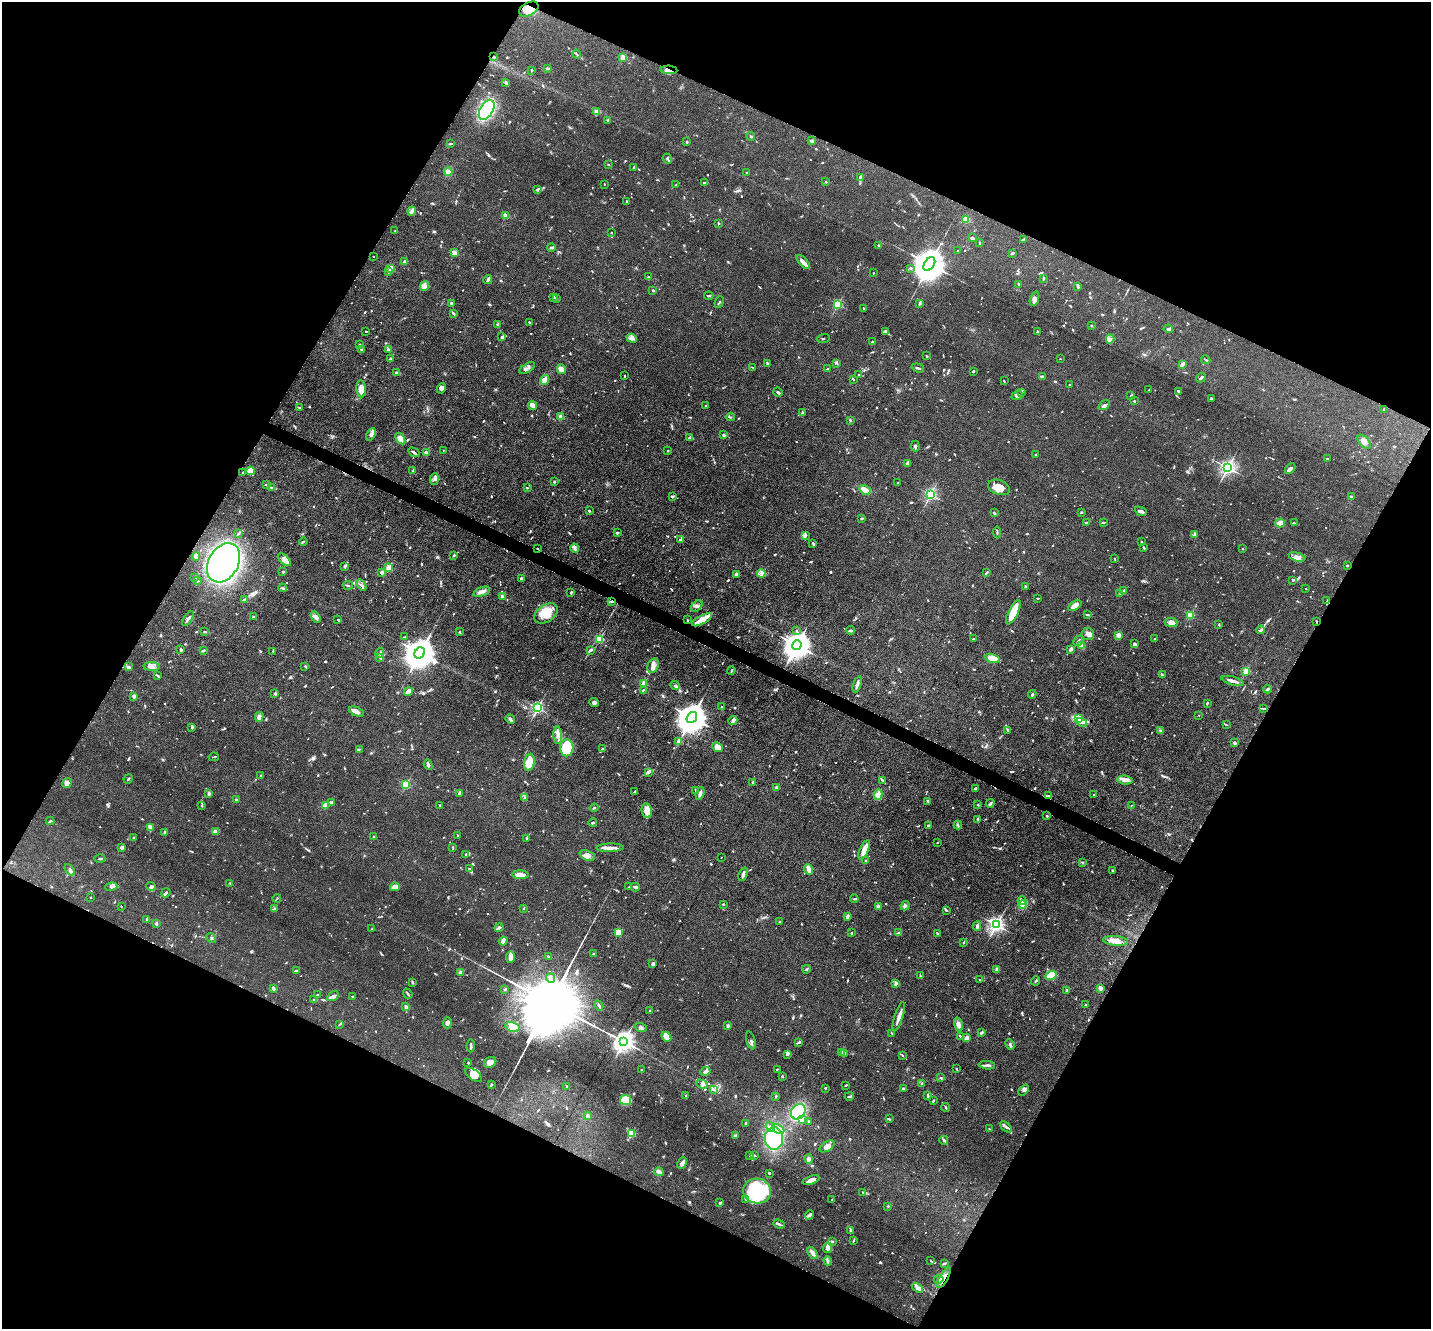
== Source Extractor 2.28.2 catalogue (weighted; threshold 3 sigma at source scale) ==
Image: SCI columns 1-5716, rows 143-5447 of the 5716 x 5726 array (HDU 1 of 3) = the unmasked area's bounding box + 8 px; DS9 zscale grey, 4 x 4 block average (1 PNG px = mean of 4 x 4 image px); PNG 1433 x 1331 px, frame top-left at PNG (2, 2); each listed source drawn as its Kron ellipse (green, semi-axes under 4 px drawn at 4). Shown black and unused: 46% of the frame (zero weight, under 3 of 6 exposures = <1% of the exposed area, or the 3 px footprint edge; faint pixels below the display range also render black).
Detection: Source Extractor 2.28.2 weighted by HDU 2 'WHT'. Background 0.0632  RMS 0.0045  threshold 0.0185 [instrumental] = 3 sigma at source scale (4.09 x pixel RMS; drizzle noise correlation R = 1.36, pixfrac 0.8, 0.05/0.05 arcsec/px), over >= 5 px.
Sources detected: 1376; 11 too faint to see at this stretch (4 x 4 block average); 3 inside a brighter object's white glare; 7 cosmic-ray / hot-pixel residue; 2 long thin detections or spike segments (spike, bleed or trail) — neither listed nor drawn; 54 coinciding with a brighter row at this scale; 88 inside a brighter listed object's ellipse — not listed separately; of the other 1211, all 500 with FLUX_AUTO >= 2.09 (the completeness limit of this list) listed and drawn (711 fainter detections not listed), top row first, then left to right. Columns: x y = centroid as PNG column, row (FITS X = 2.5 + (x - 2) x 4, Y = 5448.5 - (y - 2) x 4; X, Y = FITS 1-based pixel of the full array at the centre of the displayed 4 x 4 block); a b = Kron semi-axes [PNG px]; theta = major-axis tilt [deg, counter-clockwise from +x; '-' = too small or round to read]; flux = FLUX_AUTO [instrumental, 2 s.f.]
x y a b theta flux
529 9 10 6 28 36
577 54 4 2 - 2.4
494 57 2 2 - 9
623 57 2 2 - 97
547 69 3 2 - 5.9
531 70 2 2 - 3.8
669 70 8 3 -3 16
506 83 3 2 - 3.2
487 110 11 6 61 240
597 111 4 2 - 12
608 120 3 2 - 3.9
751 136 4 2 - 2.9
812 141 4 2 - 8.9
687 142 2 2 - 2.6
450 144 3 2 - 4
667 159 5 2 - 3.1
608 164 2 2 - 2.3
634 167 2 2 - 4.5
448 172 4 4 - 13
747 173 2 2 - 3.3
860 177 4 3 - 3.8
826 182 2 2 - 2.4
705 183 3 2 - 2.1
604 184 2 2 - 2.3
675 185 3 2 - 2.5
538 189 4 2 - 3.1
627 202 3 2 - 3
412 211 4 3 - 6.9
506 215 2 2 - 67
966 219 2 2 - 110
718 223 2 2 - 3
395 231 2 2 - 5.4
612 233 2 2 - 2.8
972 238 3 3 - 5.1
1023 240 4 2 - 3.5
979 243 2 2 - 2.9
879 246 3 3 - 4
551 247 4 3 - 5.1
958 251 2 2 - 4
454 253 2 2 - 77
1012 253 2 2 - 7.5
373 256 2 2 - 4.4
405 261 2 2 - 35
803 262 9 4 -48 12
929 264 8 5 56 9000
391 268 2 2 - 100
910 268 3 2 - 4
388 272 2 2 - 2.5
874 273 2 2 - 2.2
648 277 2 2 - 2.4
1043 278 3 2 - 3.5
488 280 4 2 - 5.6
1019 284 2 2 - 2.8
424 286 5 4 - 10
1078 287 4 2 - 3.9
653 290 2 2 - 3.6
709 296 4 2 - 2.8
554 297 3 2 - 2.3
556 298 3 2 - 2.2
1034 299 7 4 72 11
719 302 6 2 68 2.4
451 303 3 3 - 7.8
920 303 4 2 - 4.6
838 304 2 2 - 240
863 308 2 2 - 2.3
453 313 3 2 - 4.5
529 322 3 2 - 2.1
497 325 3 2 - 2.6
1091 325 2 2 - 7.7
1168 329 4 3 - 6.4
366 331 2 2 - 2.2
886 331 4 2 - 3.9
1038 332 3 2 - 3.7
502 337 4 3 - 5.5
632 338 5 4 - 7.7
824 339 6 2 5 2.3
1110 339 4 2 - 4.8
872 342 3 2 - 3.6
360 345 2 2 - 2.8
361 350 4 3 - 3.9
388 350 3 2 - 2.9
926 356 2 2 - 2.8
390 358 2 2 - 12
1060 359 2 2 - 3.4
1206 360 4 2 - 2.9
837 363 3 3 - 2.8
767 364 4 2 - 2.6
1182 365 4 3 - 6.5
753 367 3 2 - 2.6
527 368 9 3 30 8.3
918 368 6 2 -18 4
561 369 5 4 - 16
828 369 3 2 - 2.6
973 371 2 2 - 4.2
396 373 3 3 - 2.5
859 375 3 2 - 3.3
625 376 2 2 - 2.5
1042 376 4 2 - 4.5
1201 378 5 2 - 5.9
853 379 2 2 - 2.4
544 380 5 3 - 19
1004 381 3 2 - 2.3
1070 385 2 2 - 2.5
441 388 5 4 - 6.9
361 389 8 4 -86 28
1149 390 3 2 - 2.8
1178 391 4 2 - 2.8
778 392 5 2 - 7.8
1022 392 4 2 - 2.8
1131 395 2 2 - 3.7
1017 396 6 3 19 7
1211 399 4 2 - 3.1
1134 401 2 2 - 6.7
532 405 5 3 - 17
1104 405 6 2 35 4.9
706 406 2 2 - 3.9
300 408 4 3 - 3.7
1384 409 2 2 - 2.7
802 413 4 2 - 3.8
560 417 2 2 - 48
730 417 4 2 - 2.5
850 420 3 2 - 3.1
371 434 7 4 62 9.4
723 435 3 2 - 5.8
690 437 3 2 - 8.1
400 438 6 4 -56 18
1364 442 8 4 -49 14
915 446 5 2 - 3.9
443 450 2 2 - 2.7
668 451 2 2 - 5.6
414 452 6 2 -30 4.8
426 453 2 2 - 14
1036 455 2 2 - 15
1327 459 3 2 - 3
907 463 3 2 - 10
1228 468 2 2 - 860
1290 468 6 3 45 9.1
250 471 4 4 - 33
413 471 4 2 - 2.6
243 473 3 2 - 2.7
434 479 6 2 85 5.1
554 482 2 2 - 3.1
897 482 2 2 - 2.2
266 485 4 2 - 2.6
271 487 4 2 - 2.2
999 487 11 7 -20 35
527 488 2 2 - 3.3
865 490 6 2 -32 34
930 495 2 2 - 510
673 497 3 2 - 3.8
1351 497 3 2 - 4.2
589 511 2 2 - 11
1141 511 6 2 -23 7.3
1082 512 2 2 - 2.7
994 513 3 2 - 2.8
862 518 2 2 - 2.1
1086 522 2 2 - 2.9
1103 522 3 2 - 2.8
1280 523 5 3 - 25
1294 523 3 2 - 3
997 532 6 2 -84 3
238 533 3 2 - 5.6
617 533 3 3 - 3.3
1195 534 2 2 - 3.4
805 535 4 3 - 4.8
680 540 4 2 - 2.9
303 542 4 2 - 2.4
1142 542 2 2 - 2.2
813 543 4 2 - 3.1
537 548 2 2 - 2.7
575 548 4 3 - 5.6
1144 548 3 2 - 3.2
1243 549 2 2 - 2.4
454 555 2 2 - 2.9
196 557 4 3 - 9.6
1297 557 8 4 -16 16
1114 558 3 2 - 2.4
284 560 8 4 -45 13
224 563 21 15 60 860
1347 565 2 2 - 8.9
345 566 3 3 - 4.1
389 568 2 2 - 120
283 572 2 2 - 3.2
382 572 2 2 - 24
761 573 4 3 - 6.9
986 573 4 2 - 5.8
736 574 2 2 - 6.7
195 577 2 2 - 5.5
521 578 2 2 - 22
1293 580 3 2 - 3
197 581 2 2 - 2.7
348 585 5 2 - 2.7
361 585 6 3 -57 7
1025 586 2 2 - 3.4
282 588 4 2 - 2.6
1306 588 2 2 - 2.3
1123 590 3 2 - 2.4
481 592 9 3 19 16
571 593 2 2 - 4.8
1120 593 3 2 - 2.2
502 596 3 3 - 6.8
1038 598 3 2 - 2.4
244 600 4 2 - 3.4
612 601 3 2 - 2.8
1327 601 3 2 - 2.3
697 606 7 4 44 8.6
1075 606 7 4 34 14
1013 612 13 5 64 53
546 613 13 8 34 46
1087 615 3 2 - 3.3
1190 615 2 2 - 170
253 617 3 2 - 4.4
316 617 6 4 -56 12
188 619 8 2 54 8
338 620 3 2 - 2.9
687 620 2 2 - 2.7
702 620 11 3 29 36
1316 621 3 2 - 2.3
1171 622 7 4 -7 15
1219 625 3 2 - 2.4
851 630 4 2 - 3.5
1261 630 4 2 - 3.3
796 631 2 2 - 3.8
205 632 2 2 - 4.4
459 632 2 2 - 7.3
1088 634 6 6 - 12
1118 635 2 2 - 72
405 637 3 2 - 3
599 639 2 2 - 180
974 639 2 2 - 4.6
1155 639 2 2 - 2.3
1078 641 6 2 48 3.5
1135 644 3 3 - 7
797 645 5 4 - 3800
1081 645 3 2 - 47
181 649 3 2 - 3.3
1071 649 3 2 - 12
203 651 3 2 - 5.6
273 651 2 2 - 2.5
590 651 3 3 - 3.2
379 653 5 3 - 4.9
420 653 6 5 - 6300
380 658 4 2 - 2.1
992 658 8 3 -17 53
305 666 3 2 - 2.5
653 666 7 5 69 13
128 667 3 3 - 7.4
152 667 8 4 -3 11
731 670 4 2 - 2.1
1246 671 2 2 - 140
1162 675 4 2 - 3.3
158 676 4 2 - 3.8
1233 681 11 2 -15 14
644 683 2 2 - 68
857 684 8 2 71 10
675 686 5 2 - 4
1267 689 4 2 - 4.8
643 690 3 2 - 2.1
408 692 4 3 - 18
275 693 3 3 - 3.6
1032 694 4 2 - 4.2
134 696 3 3 - 7.9
594 703 5 3 - 5.4
1207 703 3 2 - 3.7
722 707 3 2 - 3.1
537 708 2 2 - 430
1263 708 4 2 - 2.9
357 712 8 3 -24 11
1199 715 2 2 - 2.5
259 717 5 3 - 13
692 717 6 4 53 5800
510 719 5 2 - 7.6
1078 719 4 3 - 110
733 720 4 2 - 12
1082 722 5 4 - 8.4
1226 725 3 2 - 2.3
192 727 3 3 - 3.9
1008 731 3 2 - 2.4
1160 731 3 2 - 3
558 735 8 4 -89 13
679 741 3 2 - 11
1234 743 3 3 - 4.2
717 747 6 3 -42 21
567 748 8 6 88 140
603 748 2 2 - 5.6
359 749 3 2 - 2.6
214 757 5 2 - 2.1
529 762 9 5 80 46
428 765 5 2 - 5.9
648 773 4 3 - 4.1
260 775 3 2 - 2.6
128 779 5 2 - 2.4
882 780 4 2 - 3.3
1125 780 7 4 -8 13
753 782 3 2 - 5.7
67 783 5 4 - 12
406 785 2 2 - 200
776 787 2 2 - 13
975 789 3 2 - 4.3
635 791 3 2 - 2.3
696 791 2 2 - 3.8
209 793 4 2 - 7.4
460 793 4 2 - 4.3
700 793 6 2 71 12
878 795 5 4 - 17
1049 795 4 2 - 3.3
1093 795 2 2 - 2.8
524 797 3 2 - 2.8
237 800 4 2 - 3.8
928 801 3 2 - 3.6
332 802 3 2 - 11
990 803 5 2 - 4.9
202 805 3 2 - 2.9
325 805 4 3 - 20
440 805 4 2 - 2.2
978 805 2 2 - 8.4
1132 805 4 2 - 2.5
594 808 4 2 - 3.4
647 811 7 5 -80 26
1047 816 2 2 - 3.9
978 819 2 2 - 6
50 821 4 2 - 5.4
593 823 4 2 - 3.6
958 825 4 2 - 4.1
928 826 2 2 - 29
150 827 3 2 - 14
165 832 2 2 - 18
216 832 3 3 - 13
458 836 3 2 - 3.3
133 837 2 2 - 4.8
373 837 4 2 - 3
526 838 3 2 - 2.5
937 842 2 2 - 2.2
122 847 4 2 - 11
453 847 2 2 - 2.2
610 848 14 3 1 14
864 850 10 4 66 38
466 855 4 2 - 4
587 855 8 5 -23 13
721 857 2 2 - 2.4
100 859 5 2 - 3.1
865 861 2 2 - 8.6
1082 862 2 2 - 3.9
469 869 3 2 - 3.3
809 869 5 2 - 23
70 870 6 3 -50 5.7
1112 871 3 2 - 2.8
743 874 7 3 68 7
520 875 8 3 -1 27
230 883 2 2 - 2.7
151 886 4 3 - 6
111 887 6 3 15 6.5
395 887 5 3 - 18
629 887 2 2 - 2.4
635 887 4 2 - 7.8
166 893 5 2 - 5.1
90 897 2 2 - 4.8
277 899 4 2 - 2.2
854 899 4 2 - 3
1022 901 4 2 - 3.9
723 904 2 2 - 4.7
1023 905 4 4 - 28
121 906 2 2 - 2.2
878 906 3 3 - 6.2
905 906 5 4 - 6
523 908 2 2 - 4.6
275 909 3 2 - 3.8
947 910 3 2 - 2.9
847 916 3 2 - 11
147 920 4 2 - 4.4
780 922 2 2 - 2.7
156 923 2 2 - 7.4
996 925 2 2 - 950
977 926 5 2 - 10
499 928 4 2 - 5.8
372 929 3 2 - 2.2
619 932 4 3 - 31
851 933 2 2 - 2.7
898 933 3 2 - 3.7
937 933 4 2 - 3.6
211 938 5 2 - 2.7
503 941 4 2 - 11
1115 941 12 5 -6 21
963 942 2 2 - 2.6
594 954 2 2 - 5.9
548 956 3 2 - 2.3
510 957 6 3 87 27
653 964 4 2 - 3.9
806 969 4 2 - 3
997 970 3 3 - 15
296 971 3 2 - 4
460 972 2 2 - 30
1051 975 5 4 - 46
920 976 4 2 - 2.9
550 978 5 2 - 7.5
980 980 2 2 - 2.6
1035 981 5 2 - 3.5
412 983 3 2 - 4
896 984 4 2 - 4.8
273 988 3 2 - 8.4
1100 988 4 3 - 7.5
505 990 2 2 - 3.9
1067 991 3 2 - 7.7
408 994 5 2 - 3.8
317 995 2 2 - 4.7
333 996 6 3 33 8.4
352 996 3 2 - 2.5
313 1000 3 2 - 2.1
599 1005 5 2 - 3.9
1085 1005 2 2 - 7.4
406 1007 2 2 - 12
649 1011 3 2 - 2.6
899 1017 15 3 72 17
447 1023 5 3 - 8.8
340 1024 3 2 - 2.2
958 1024 7 4 -74 10
728 1026 3 2 - 8.8
513 1027 7 5 -13 19
641 1027 6 3 -21 5.6
892 1033 4 2 - 2.1
981 1033 3 3 - 4
960 1036 3 2 - 3.4
666 1037 5 4 - 16
967 1038 2 2 - 40
751 1040 9 2 -75 4.5
624 1041 3 3 - 1600
799 1042 2 2 - 5.1
1010 1044 5 2 - 3.1
471 1046 6 2 86 6.8
842 1052 3 2 - 14
844 1053 3 2 - 3.5
787 1054 3 2 - 7.4
902 1055 3 2 - 2.7
490 1062 6 5 - 15
468 1063 3 2 - 2.2
987 1065 8 2 -5 7.1
777 1069 3 2 - 2.1
956 1069 2 2 - 2.4
641 1070 2 2 - 3.1
706 1071 5 3 - 11
474 1075 10 5 -36 19
782 1076 2 2 - 11
941 1077 2 2 - 2.4
922 1083 2 2 - 2.2
702 1084 6 4 -26 8.2
491 1085 3 2 - 3.1
846 1085 3 2 - 2.4
567 1087 4 2 - 2.9
825 1088 2 2 - 2.6
903 1088 2 2 - 4.7
713 1089 2 2 - 2.6
1024 1090 6 2 47 4.7
686 1096 2 2 - 2.7
776 1096 3 2 - 2.1
849 1096 5 2 - 4.9
928 1096 3 2 - 4.1
626 1100 5 5 - 76
933 1101 3 2 - 3.6
945 1107 4 2 - 2.9
798 1112 8 6 50 110
587 1116 2 2 - 9.7
889 1119 2 2 - 4.7
802 1120 4 3 - 11
808 1121 2 2 - 2.4
746 1123 2 2 - 8
770 1127 5 4 - 9.1
1006 1127 7 3 -38 7
778 1129 6 2 -25 7
990 1129 3 2 - 2.2
631 1134 2 2 - 130
735 1136 3 3 - 5
774 1138 11 9 -86 150
944 1140 4 2 - 4.4
827 1146 8 4 32 14
750 1155 3 2 - 3
754 1156 4 2 - 4.1
809 1159 5 3 - 8.3
682 1163 6 4 65 8.9
659 1172 5 3 - 9.4
769 1173 2 2 - 13
811 1180 9 4 19 18
757 1191 14 12 -13 250
863 1192 3 2 - 2.1
746 1199 3 2 - 4
832 1200 2 2 - 2.6
720 1203 3 2 - 4.6
888 1206 2 2 - 2.3
809 1215 5 3 - 8.5
779 1224 6 2 -21 5.4
851 1231 2 2 - 2.2
853 1240 3 2 - 3.9
832 1241 4 2 - 2.8
828 1248 5 4 - 12
813 1253 7 3 -56 14
828 1261 4 2 - 4.3
931 1261 4 2 - 2.2
944 1263 4 2 - 4
944 1278 12 3 61 17
939 1279 5 4 - 8.1
917 1288 6 3 -32 12
Overlapping masked pixels (flux is a lower limit): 8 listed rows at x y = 529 9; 494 57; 669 70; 537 548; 612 601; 687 620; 1316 621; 944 1278
Diffuse or blended objects may show on this block-average render without a row.